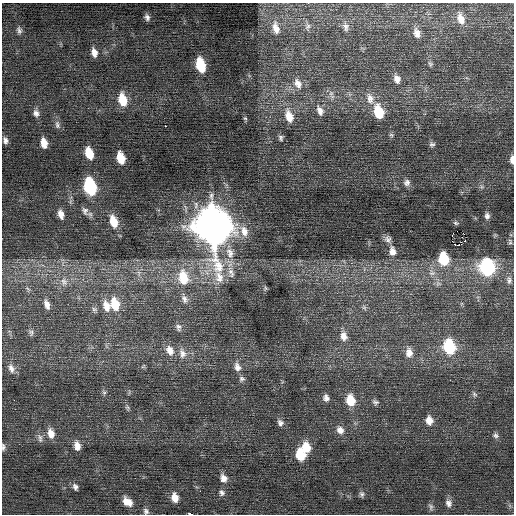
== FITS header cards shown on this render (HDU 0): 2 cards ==
NAXIS1  =                  512 / Axis length
NAXIS2  =                  512 / Axis length

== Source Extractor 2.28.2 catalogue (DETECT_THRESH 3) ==
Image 512 x 512 px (HDU 0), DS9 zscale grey, 1 PNG px = 1 image px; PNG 516 x 516 px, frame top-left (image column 1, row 512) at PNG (2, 3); no overlay
Background 0.204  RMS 0.75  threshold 2.24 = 3 sigma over >= 5 px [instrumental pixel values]
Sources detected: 95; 1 with non-positive FLUX_AUTO (blend fragments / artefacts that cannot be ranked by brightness) is not listed; the other 94 listed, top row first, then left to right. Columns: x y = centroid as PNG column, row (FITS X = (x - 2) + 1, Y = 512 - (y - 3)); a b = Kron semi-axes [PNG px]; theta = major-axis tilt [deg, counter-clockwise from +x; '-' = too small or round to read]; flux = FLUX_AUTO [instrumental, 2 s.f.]
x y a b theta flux
147 17 7 5 -77 150
461 19 15 9 -72 530
308 26 7 5 45 110
346 27 12 8 -74 230
276 28 14 7 -76 370
19 30 10 6 -76 140
417 33 13 8 -74 320
94 53 10 6 -78 330
430 64 6 5 - 84
200 65 12 7 -75 1800
397 79 9 6 -68 260
298 83 16 10 -65 500
331 93 6 5 - 110
370 99 14 9 -81 320
123 100 13 8 -76 1100
320 111 14 8 -67 330
378 112 12 8 -74 1400
36 113 10 7 -71 220
289 116 18 10 -74 790
245 118 5 5 - 71
57 125 11 6 -79 180
165 126 2 2 - 270
281 138 9 7 -79 140
5 140 8 5 -74 180
44 143 9 6 -79 520
432 144 8 6 15 110
89 153 10 6 -72 980
121 158 10 6 -76 920
512 160 10 5 89 210
407 183 9 8 - 210
90 187 12 7 -75 5000
85 211 13 9 -66 260
61 214 12 7 -74 360
487 216 8 6 -78 160
113 221 15 8 -72 900
456 223 7 5 -27 79
212 226 19 13 -78 120000
244 231 16 10 -74 530
388 239 9 8 - 200
465 240 2 2 - 25
510 242 8 5 -81 100
458 245 3 2 - 1500
392 251 12 8 -78 360
230 253 16 11 -72 640
443 259 10 8 -80 1900
487 267 11 10 - 6300
231 273 14 8 -70 330
183 277 18 12 -79 1400
509 280 12 7 -85 230
64 282 12 8 -67 310
265 288 6 4 -71 61
184 299 12 8 -68 230
47 304 12 6 -74 270
115 304 14 9 -76 1000
106 306 14 9 -73 480
364 307 6 6 - 99
94 309 7 5 -43 110
178 327 10 7 -82 160
31 332 10 5 -82 120
344 336 12 9 -73 390
449 347 11 9 -75 2900
170 350 14 9 -69 430
182 353 14 9 -70 360
409 353 11 8 -86 340
237 367 12 8 -72 300
11 368 12 8 -70 280
242 379 8 7 - 140
104 393 6 5 - 88
474 394 8 4 -36 83
326 398 9 8 - 210
14 400 2 2 - 270
350 400 11 8 -77 1000
375 402 9 6 -17 130
127 407 7 4 -59 91
429 420 10 8 -82 430
280 423 8 7 - 180
340 430 10 9 - 330
51 433 13 9 -78 500
496 435 8 7 - 140
40 438 13 6 -82 190
77 446 11 8 -82 380
3 447 9 5 -87 120
306 447 12 10 -80 880
300 455 10 8 -73 1300
223 478 11 8 -64 360
75 487 9 7 -72 180
222 493 8 8 - 180
362 494 8 7 - 130
175 498 11 7 -76 500
127 502 12 8 -36 520
448 503 10 8 -69 250
431 507 10 6 -83 140
146 511 8 7 - 160
190 514 4 2 - 3000
At the frame edge (FLAGS 8, measured only in part): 3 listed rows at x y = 512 160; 3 447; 190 514
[1 non-positive-flux detection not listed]